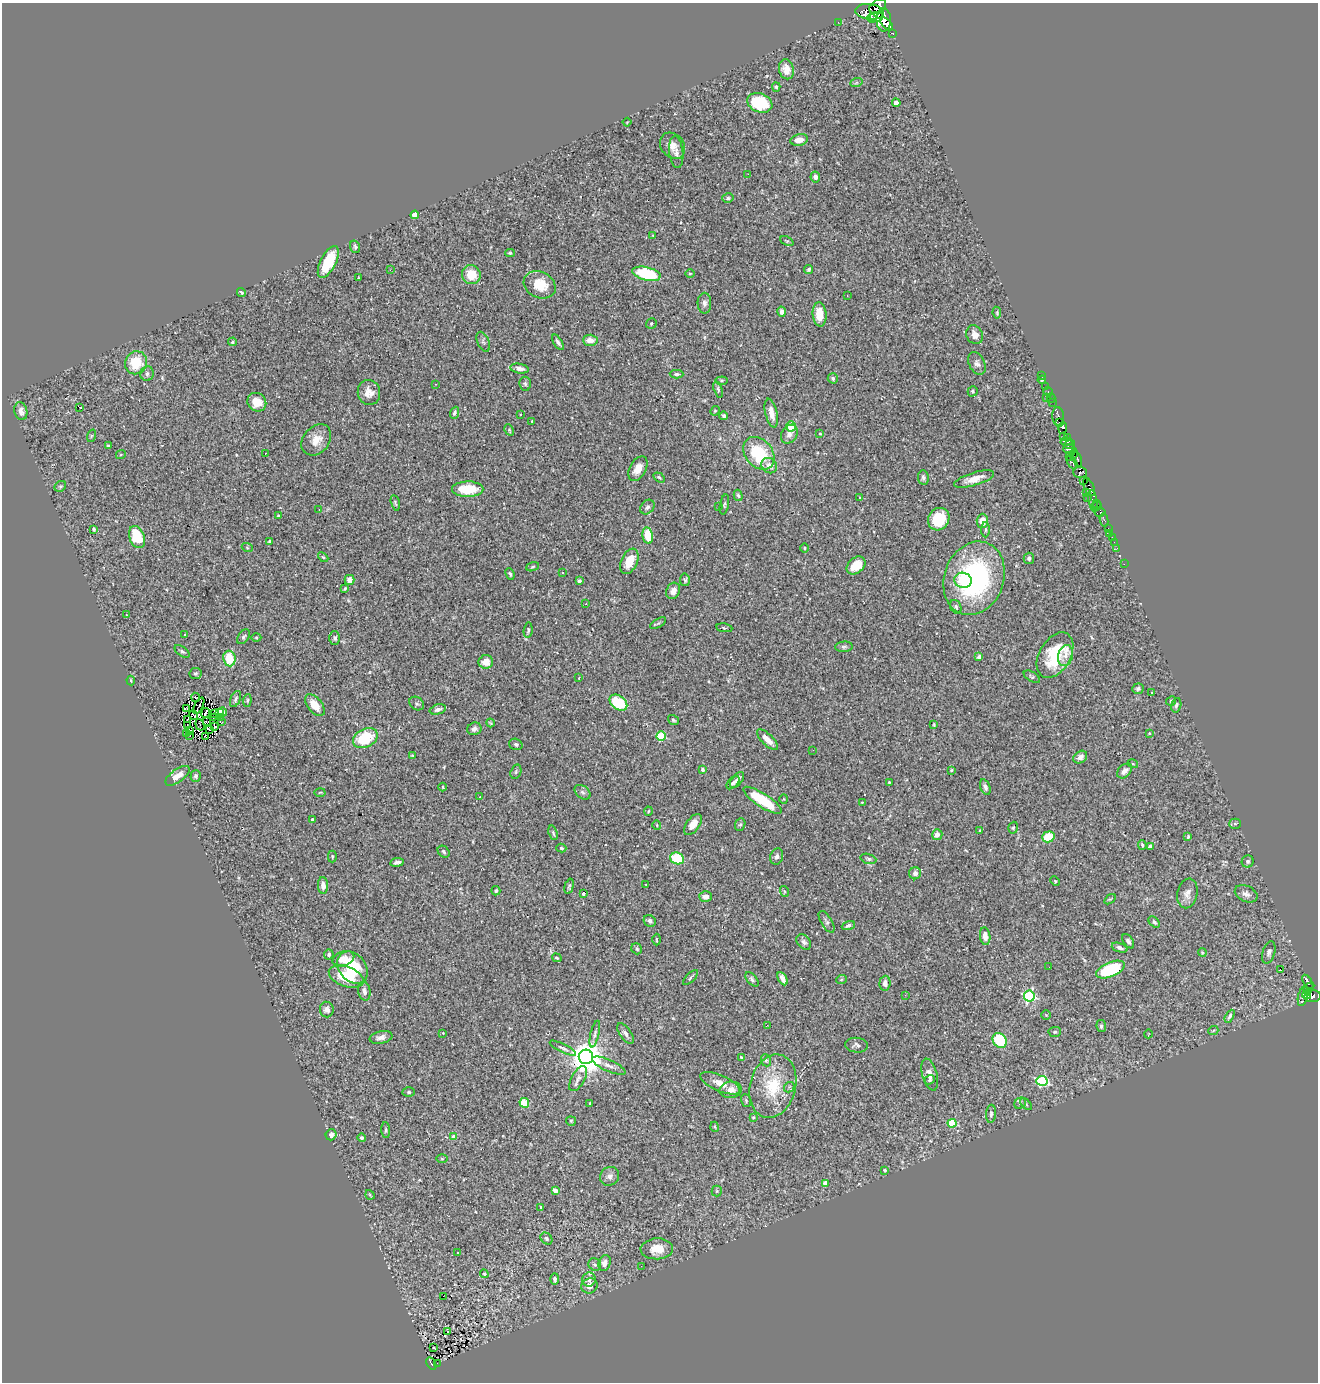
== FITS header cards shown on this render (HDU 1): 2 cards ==
NAXIS1  =                 1316
NAXIS2  =                 1380

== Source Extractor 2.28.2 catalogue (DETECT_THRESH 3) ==
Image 1316 x 1380 px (HDU 1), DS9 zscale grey, 1 PNG px = 1 image px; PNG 1320 x 1384 px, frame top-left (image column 1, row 1380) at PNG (2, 3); each listed source drawn as its Kron ellipse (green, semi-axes under 4 px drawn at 4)
Background 0.409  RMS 0.018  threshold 0.0532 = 3 sigma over >= 5 px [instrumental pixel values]
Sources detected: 365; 2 with non-positive FLUX_AUTO (blend fragments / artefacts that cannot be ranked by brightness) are neither listed nor drawn; the other 363 listed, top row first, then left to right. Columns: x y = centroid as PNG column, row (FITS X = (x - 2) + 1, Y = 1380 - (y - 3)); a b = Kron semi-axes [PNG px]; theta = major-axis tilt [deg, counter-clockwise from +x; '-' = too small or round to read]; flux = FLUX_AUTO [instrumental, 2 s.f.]
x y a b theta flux
878 6 9 6 35 2000
869 12 14 7 -6 3400
876 17 6 5 - 1800
872 18 4 3 - 1000
884 20 11 7 88 6700
838 22 2 2 - 6.1
887 24 8 4 -43 2300
892 33 4 3 - 210
786 69 10 7 -78 13
856 83 6 4 19 1.9
776 87 5 4 - 1.7
760 103 13 9 -21 52
896 103 4 4 - 7.1
627 122 4 3 - 0.93
799 140 9 5 11 10
673 146 14 11 -50 11
676 152 16 7 -83 6.3
748 174 2 2 - 13
815 177 5 5 - 5.2
728 198 6 5 - 2.5
415 215 4 4 - 22
653 235 4 4 - 1.1
787 241 7 3 -24 1.4
355 247 6 5 - 2.2
510 253 5 4 - 1.5
328 262 17 7 63 41
809 269 5 3 - 1.9
390 270 3 2 - 1.8
690 273 4 3 - 1.1
646 274 14 6 -13 77
471 275 9 9 - 26
358 278 3 2 - 0.85
540 285 16 13 -27 28
241 292 5 3 - 1.8
847 295 2 2 - 0.87
704 303 10 7 -88 4.5
782 312 5 4 - 6.2
997 313 6 4 -81 1.4
819 314 12 7 -85 18
651 324 5 5 - 2.1
975 335 10 8 -67 9.4
590 340 7 5 -4 10
232 342 4 3 - 1.4
483 342 10 6 -67 3.3
558 342 9 4 -60 3.6
136 363 11 11 - 33
977 363 12 8 -64 4.7
519 369 9 5 -8 7.1
147 374 7 6 - 3.5
677 374 7 4 -1 2.5
1041 375 2 2 - 6.6
833 378 5 5 - 2.9
1042 380 4 3 - 1.4
721 381 6 4 6 1.6
436 384 3 2 - 0.69
525 384 7 6 - 2.7
1046 386 3 2 - 17
718 389 8 4 -72 2.1
973 391 5 5 - 2.2
369 392 12 11 - 11
1048 392 4 3 - 16
1046 397 2 2 - 54
1051 398 5 2 - 21
257 402 10 9 - 17
1052 402 2 2 - 10
79 407 3 3 - 23
21 411 9 6 -75 6.4
715 411 5 4 - 1.3
454 413 6 4 68 2.8
771 413 14 6 -77 11
520 414 2 2 - 1
724 416 4 3 - 2.4
1058 417 9 6 -85 500
532 421 3 3 - 2.5
1059 423 3 3 - 390
791 426 5 5 - 35
1063 428 6 4 82 520
509 430 6 4 -61 1.6
820 433 3 2 - 1.1
789 434 10 7 57 6.7
91 436 6 4 71 1.3
1063 436 4 2 - 21
1068 437 3 2 - 18
316 440 17 13 50 15
1066 442 6 4 -7 290
1070 444 6 2 21 190
108 446 4 3 - 1.6
1069 449 6 4 0 410
265 453 2 2 - 0.91
759 453 18 13 -50 62
121 454 5 3 - 1.2
1073 454 5 3 - 360
1069 457 2 2 - 12
1078 460 8 3 -76 220
1072 462 7 4 -60 450
769 466 8 7 - 8.2
638 469 13 8 61 12
1080 472 7 5 -2 650
659 477 6 4 -32 1.6
923 478 7 5 -83 2.7
974 479 21 6 17 14
1083 481 2 2 - 170
60 486 6 5 - 1.8
1089 487 9 5 -66 330
468 489 16 8 0 38
1086 492 3 2 - 130
738 495 6 4 -73 1.9
860 498 3 3 - 2.9
1088 498 3 2 - 11
1093 501 11 4 -82 93
395 503 8 4 -77 1.8
1096 503 3 3 - 40
724 504 10 4 80 2.3
719 506 3 3 - 1.2
1097 506 5 2 - 26
647 507 8 6 48 3.5
319 510 2 2 - 0.66
1100 512 5 4 - 620
278 516 3 3 - 1.4
939 519 12 10 56 39
1104 520 6 4 -77 75
982 521 7 6 - 14
1108 528 3 2 - 22
94 529 4 3 - 1.7
985 530 8 4 -90 2.1
1110 533 2 2 - 3.9
648 536 8 5 -79 29
137 537 11 7 -68 49
1112 538 3 2 - 13
269 541 4 3 - 1.3
1114 542 2 2 - 2.9
247 547 5 3 - 1.2
804 548 5 3 - 1.2
1117 548 3 2 - 5
323 557 6 3 -43 1.5
1029 558 6 5 - 3.5
629 561 13 8 65 22
1124 564 2 2 - 4.7
856 565 10 7 42 21
533 567 6 4 20 1.5
563 572 3 3 - 3.3
510 574 6 4 -65 2.1
974 578 38 29 70 210
349 580 5 5 - 6.9
685 580 6 5 - 1.9
963 580 9 7 -21 15
579 581 4 3 - 3.3
345 589 4 3 - 1.3
673 591 8 6 64 6.4
586 604 3 2 - 1.2
956 607 7 5 -64 3
126 615 3 2 - 1.2
658 623 9 3 31 1.7
724 628 8 4 -9 1.9
528 630 8 4 81 2.2
185 634 3 3 - 6.1
243 637 8 5 54 2.4
256 637 5 3 - 1.1
335 638 6 5 - 2.5
844 647 9 5 4 2.7
182 651 8 4 -36 2.6
1055 655 25 15 60 65
1065 656 11 7 75 7.4
979 657 4 3 - 4.7
229 658 8 6 -83 32
486 662 7 6 - 11
195 673 6 5 - 2.2
1032 677 9 4 -30 2.3
579 678 4 3 - 1
131 680 5 3 - 1.6
1138 689 6 5 - 2.8
1152 692 2 2 - 1.2
196 697 5 2 - 1.3
236 699 8 5 66 2.8
247 700 6 4 84 1.8
1171 701 5 4 - 1.8
618 703 10 7 -37 48
417 704 8 6 -34 2.4
315 705 13 7 -51 15
1176 705 7 5 75 2.7
199 706 9 2 63 1.3
186 709 4 2 - 1.5
438 709 8 5 15 3.9
222 712 4 4 - 3.8
205 713 5 2 - 1.5
219 713 3 2 - 3.8
215 714 3 2 - 1.2
194 715 5 3 - 0.29
214 718 3 2 - 1.3
220 718 3 2 - 1.1
188 719 4 2 - 0.34
673 720 6 4 -35 2
206 722 3 2 - 0.89
222 722 3 2 - 0.82
491 723 4 3 - 1.3
187 725 3 2 - 1.4
200 725 6 2 -70 0.063
934 725 4 3 - 1.1
215 727 2 2 - 0.47
474 729 7 6 - 4
190 730 3 2 - 1.1
209 730 3 2 - 1.1
187 733 3 2 - 2.4
1149 733 4 3 - 0.98
190 736 2 2 - 0.62
205 736 4 3 - 0.2
661 736 5 4 - 64
365 738 13 9 27 50
767 740 13 5 -44 12
516 744 7 5 -18 2.7
813 750 2 2 - 2.1
412 755 4 2 - 0.83
1080 757 7 5 35 5.2
1133 764 5 3 - 1.1
702 770 4 3 - 3.5
951 770 4 3 - 1.2
1125 771 9 6 45 5.7
516 772 7 5 71 2
178 776 14 6 36 9.5
196 776 6 5 - 3
737 780 9 5 53 6.2
889 782 3 2 - 1.1
733 783 8 5 47 3.8
443 787 4 3 - 0.93
985 787 8 5 -70 3.8
320 792 5 3 - 1.4
583 792 9 6 -39 3.3
480 797 3 2 - 0.78
784 799 4 4 - 1.2
762 800 22 6 -33 56
862 802 3 2 - 0.91
648 811 4 3 - 1.1
312 819 3 3 - 3.5
740 824 6 5 - 1.9
1235 824 5 5 - 1.9
657 825 5 3 - 0.92
693 825 12 6 54 12
1013 828 6 4 73 1.9
980 830 3 3 - 1.2
553 833 7 4 -71 1.6
937 835 5 5 - 7.2
1048 837 6 5 - 28
1188 837 3 3 - 1.1
1142 845 5 3 - 1.8
1150 846 4 4 - 5.7
561 848 5 4 - 1.9
444 852 7 5 -46 2.3
332 856 6 4 89 1.8
777 856 8 6 72 3.6
677 858 7 6 - 61
868 859 8 5 -17 2.3
1248 861 6 6 - 2.6
397 862 7 3 8 3.4
915 873 6 6 - 4.7
1055 881 5 3 - 1.2
323 885 8 5 -86 6.6
646 885 3 3 - 2.2
569 886 7 3 75 2
496 891 4 4 - 2.1
784 891 5 3 - 1.2
583 893 4 4 - 19
1187 893 15 10 78 8.6
1246 894 12 8 -25 5.8
705 897 6 5 - 7.6
1110 899 6 3 35 1.6
650 921 6 5 - 4
827 922 12 5 -59 3.3
1154 922 7 4 -42 2.5
848 926 7 4 19 2.9
985 936 9 5 -82 9
656 940 6 3 -89 1.1
1128 941 8 4 -55 2.9
804 942 8 6 -51 3.9
1120 948 8 4 -20 3.6
637 949 6 5 - 2.4
1202 952 4 3 - 1.1
1269 952 11 6 74 3.8
329 954 5 4 - 2.5
557 958 5 3 - 1.8
343 959 11 7 19 12
1049 967 3 2 - 0.82
352 968 18 13 -51 48
1110 969 15 7 23 85
1280 970 3 3 - 22
346 977 18 10 -20 38
690 978 10 3 45 1.8
752 979 8 5 -51 2.6
782 979 7 4 -62 6.5
841 980 5 3 - 1.2
1308 982 8 3 -59 140
885 983 7 5 88 6.1
1309 988 6 3 47 220
364 991 9 6 -79 5.1
905 995 3 2 - 1.6
1307 995 4 3 - 250
1029 996 5 5 - 160
1303 996 10 5 77 340
1312 996 8 6 8 570
327 1009 8 7 - 5
1046 1015 4 4 - 1
1230 1016 7 4 62 3.2
767 1025 2 2 - 3.8
1101 1026 6 5 - 2.4
1213 1031 5 3 - 1
1055 1032 6 5 - 2
443 1033 3 3 - 7.8
595 1034 14 4 76 3.3
625 1034 12 5 -56 4.5
1148 1034 4 2 - 0.71
381 1037 11 6 11 6.2
1000 1040 8 6 -52 73
856 1045 11 7 -4 3.9
563 1048 14 3 -26 2.9
586 1057 7 7 - 2700
741 1057 4 3 - 0.85
766 1060 6 5 - 2.1
609 1066 18 6 -24 7.4
930 1075 16 7 -74 8.4
578 1079 14 6 61 5.2
930 1080 5 4 - 2.4
1042 1081 5 5 - 120
720 1083 21 8 -23 12
773 1086 32 23 75 51
789 1087 6 4 48 1.8
731 1090 11 8 6 8.9
409 1092 6 5 - 2.1
746 1100 6 4 -72 1.8
524 1103 5 4 - 20
1020 1103 6 5 - 2.2
590 1104 3 2 - 1.3
1026 1104 7 4 -47 2.1
991 1114 9 5 85 2.7
753 1117 4 3 - 1.3
571 1121 5 4 - 1.6
952 1123 4 4 - 54
715 1127 5 3 - 0.95
386 1130 8 4 -86 2.2
331 1135 6 5 - 4.9
454 1137 4 4 - 12
361 1138 4 4 - 2.5
442 1159 6 4 -1 1.2
885 1170 3 3 - 1.8
610 1176 10 9 - 5.5
825 1184 4 4 - 13
555 1190 4 4 - 11
717 1191 5 5 - 1.5
370 1195 5 3 - 1.1
541 1207 3 2 - 1.1
546 1238 6 5 - 2.6
657 1249 16 10 2 18
458 1253 2 2 - 1
605 1263 8 5 71 6.6
595 1265 6 6 - 3
641 1266 2 2 - 2.3
484 1274 4 4 - 1.6
555 1279 6 4 89 2.9
589 1279 7 6 - 4.9
590 1286 8 7 - 6.8
443 1296 2 2 - 0.58
448 1331 4 2 - 1.9
433 1348 3 3 - 3.4
437 1363 2 2 - 0.56
431 1364 7 3 -60 32
At the frame edge (FLAGS 8, measured only in part): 1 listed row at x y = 878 6
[2 non-positive-flux detections neither listed nor drawn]